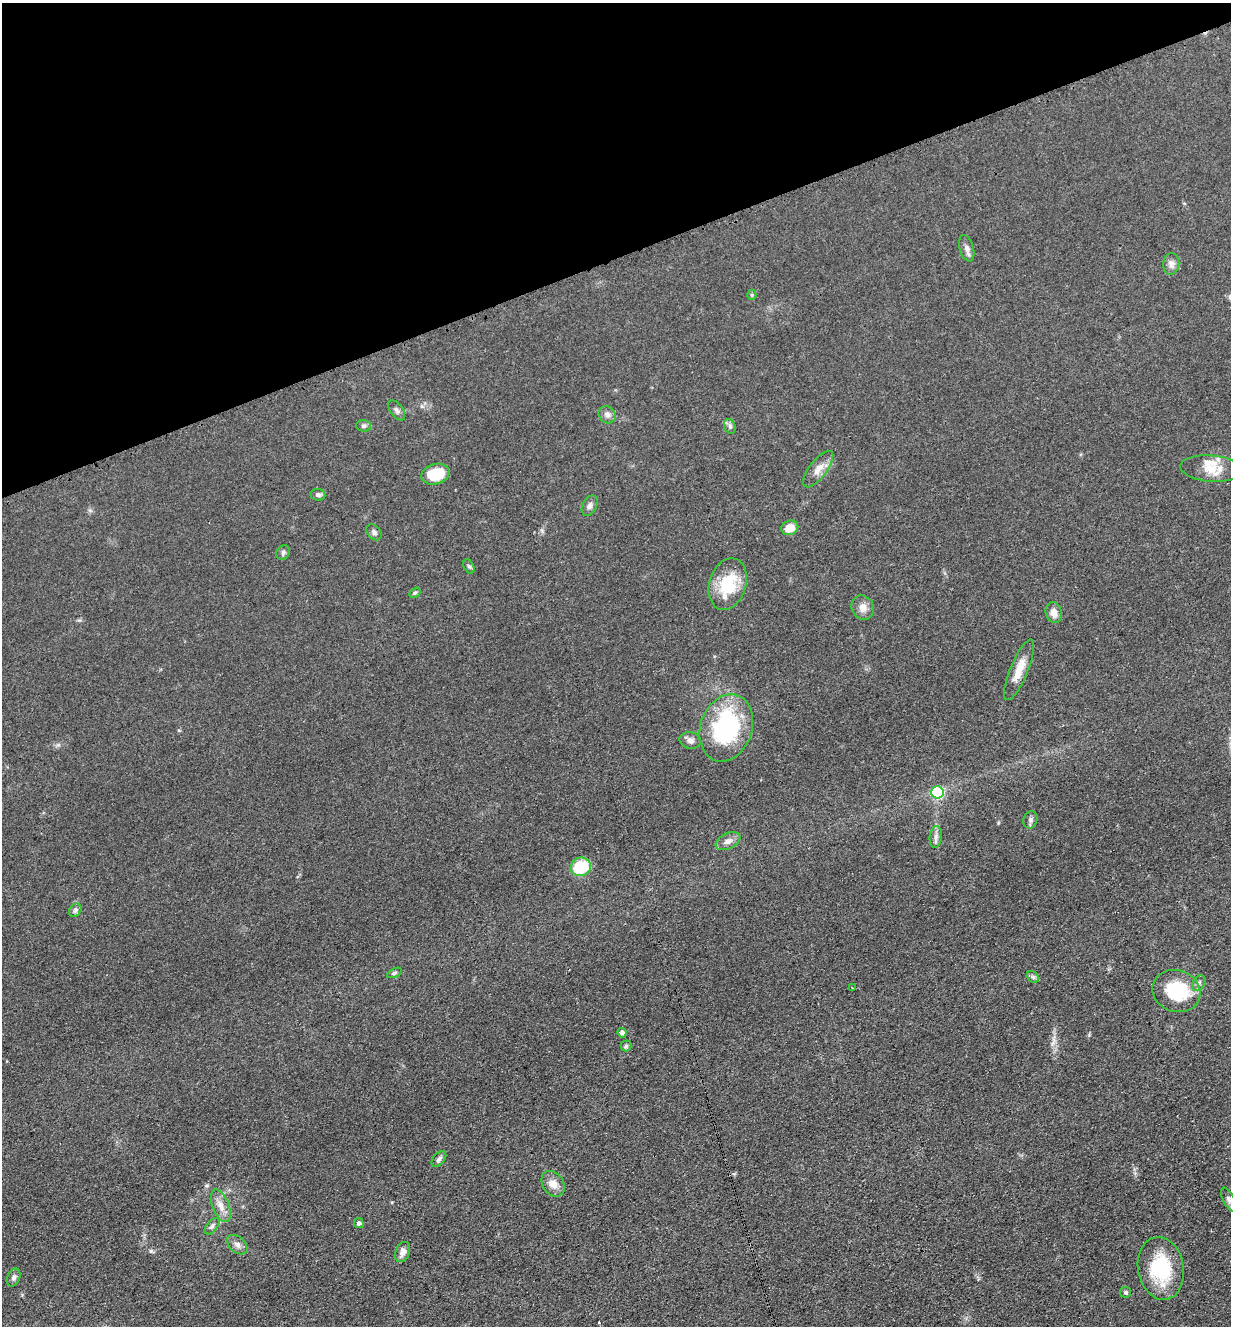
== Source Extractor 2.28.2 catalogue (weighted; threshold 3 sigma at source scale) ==
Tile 3 of 4 x 4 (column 3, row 1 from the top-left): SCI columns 2764-3992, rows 4069-5392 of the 5402 x 5487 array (HDU 1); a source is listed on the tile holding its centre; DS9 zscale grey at full resolution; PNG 1233 x 1328 px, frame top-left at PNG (2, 3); each listed source drawn as its Kron ellipse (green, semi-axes under 4 px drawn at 4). Shown black and unused: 19% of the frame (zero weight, under 3 of 4 exposures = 7% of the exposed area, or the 3 px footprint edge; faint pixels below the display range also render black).
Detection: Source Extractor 2.28.2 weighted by HDU 2 'WHT'; one run over the whole footprint, this tile lists its part. Background 0.0607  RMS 0.0072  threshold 0.0322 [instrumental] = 3 sigma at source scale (4.5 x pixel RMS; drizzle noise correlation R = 1.50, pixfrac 1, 0.05/0.05 arcsec/px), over >= 5 px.
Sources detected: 48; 1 inside a brighter listed object's ellipse — not listed separately; the other 47 listed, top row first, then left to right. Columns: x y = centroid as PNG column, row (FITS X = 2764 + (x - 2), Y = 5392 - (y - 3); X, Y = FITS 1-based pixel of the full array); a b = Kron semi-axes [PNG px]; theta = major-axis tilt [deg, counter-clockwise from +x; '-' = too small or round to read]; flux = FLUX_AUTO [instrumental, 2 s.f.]
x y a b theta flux
967 248 13 7 -72 3.3
1171 264 11 8 83 3.2
752 295 5 4 - 0.94
397 410 12 6 -53 2.3
607 415 9 8 - 3
363 426 7 5 -1 1.7
730 426 7 5 -69 1.7
818 469 22 8 52 7.4
1211 469 31 13 -5 14
436 474 14 10 17 23
318 495 7 5 -7 2
590 506 11 7 63 2.8
790 528 8 7 - 9.6
374 532 9 6 -51 2.1
283 552 8 6 59 1.8
469 566 7 5 -61 1.3
728 584 26 18 72 30
415 593 6 4 30 1
863 607 12 11 - 5.2
1054 612 10 8 -77 5.2
1019 670 32 8 68 11
726 728 34 26 72 84
690 740 10 8 -15 3.3
937 792 6 6 - 52
1030 820 9 7 69 2.3
936 837 11 6 85 2.9
728 841 13 7 26 4.1
581 867 10 9 - 29
75 910 7 5 47 1.7
394 973 8 4 27 1.2
1033 977 7 5 -44 1.6
1199 983 8 6 60 2.3
852 988 3 2 - 1
1176 991 24 21 -18 40
622 1033 5 4 - 2.7
626 1046 5 5 - 1.2
439 1159 9 5 51 2
553 1184 14 10 -55 7.2
1229 1200 13 5 -64 2.3
221 1206 17 8 -69 6.5
359 1223 5 5 - 2.2
212 1226 10 5 51 2
237 1245 12 7 -42 3.4
403 1252 10 7 69 4.5
1161 1268 31 23 -80 44
14 1277 9 6 64 2.1
1125 1292 5 5 - 1.4